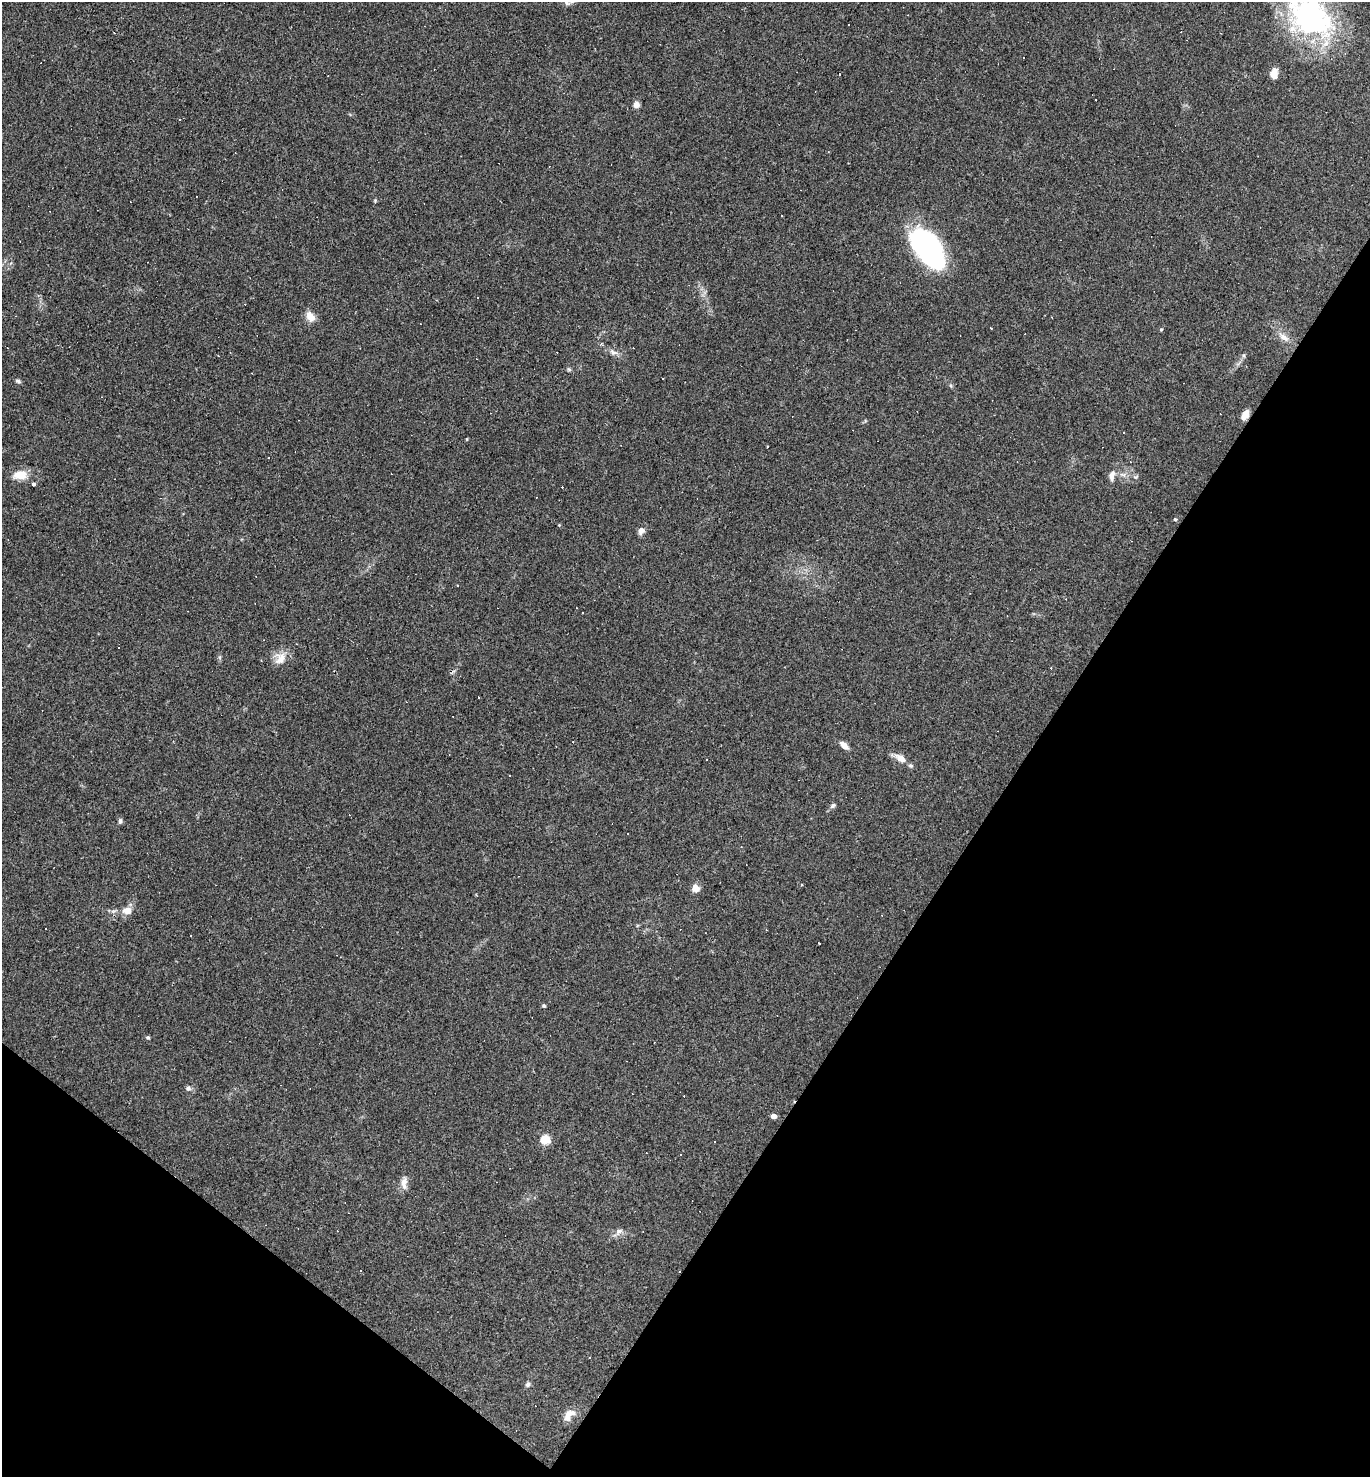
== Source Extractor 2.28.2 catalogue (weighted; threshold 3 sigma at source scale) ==
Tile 15 of 4 x 4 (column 3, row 4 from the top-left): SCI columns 2883-4250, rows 1-1475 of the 5906 x 5901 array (HDU 1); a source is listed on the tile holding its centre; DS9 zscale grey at full resolution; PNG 1372 x 1479 px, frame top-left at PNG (2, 2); no overlay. Shown black and unused: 31% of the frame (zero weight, under 3 of 4 exposures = <1% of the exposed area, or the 3 px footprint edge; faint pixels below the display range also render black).
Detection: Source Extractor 2.28.2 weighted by HDU 2 'WHT'; one run over the whole footprint, this tile lists its part. Background 0.0579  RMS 0.0069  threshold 0.0309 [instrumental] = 3 sigma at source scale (4.5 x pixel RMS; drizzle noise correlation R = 1.50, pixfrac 1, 0.05/0.05 arcsec/px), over >= 5 px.
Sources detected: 74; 32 cosmic-ray / hot-pixel residue — not listed; the other 42 listed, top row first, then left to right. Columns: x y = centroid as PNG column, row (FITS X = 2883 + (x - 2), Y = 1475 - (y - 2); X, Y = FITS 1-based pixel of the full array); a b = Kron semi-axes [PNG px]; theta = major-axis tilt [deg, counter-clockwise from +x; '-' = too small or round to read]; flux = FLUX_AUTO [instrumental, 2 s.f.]
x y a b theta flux
1310 17 57 40 -38 130
1274 73 11 7 79 5.6
636 105 5 5 - 5.6
180 119 3 3 - 0.68
781 215 3 3 - 1.5
927 248 41 20 -52 140
310 316 14 9 -57 6.1
991 328 3 2 - 0.82
1161 329 5 4 - 0.75
1284 337 17 7 -34 4.8
613 352 13 7 -19 3.2
662 378 3 3 - 1.5
18 381 7 5 -17 1.2
1245 415 12 6 63 5.2
1123 432 3 3 - 1.2
467 439 5 3 - 0.55
20 475 12 8 1 11
1112 475 15 7 79 4.1
33 484 3 3 - 11
1175 519 4 4 - 0.8
641 531 9 7 60 3.3
457 585 3 3 - 0.61
280 658 19 12 56 7.6
844 745 12 6 -41 3.8
900 758 16 9 -35 6.4
833 806 9 5 45 1.5
120 821 7 5 -89 1.3
695 888 8 8 - 4.9
127 911 11 8 5 5.9
819 943 3 2 - 0.95
544 1006 4 4 - 1
148 1038 4 4 - 1.1
188 1088 7 6 - 1.9
774 1116 5 4 - 3.9
545 1139 5 5 - 32
715 1142 2 2 - 0.59
681 1154 3 2 - 0.47
404 1183 16 8 89 4.8
619 1231 9 6 16 2.5
360 1271 3 2 - 1
528 1384 7 6 - 1.5
569 1415 19 10 47 5.9
Isophote crosses this tile's border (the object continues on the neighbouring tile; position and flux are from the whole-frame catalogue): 1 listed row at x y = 1310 17